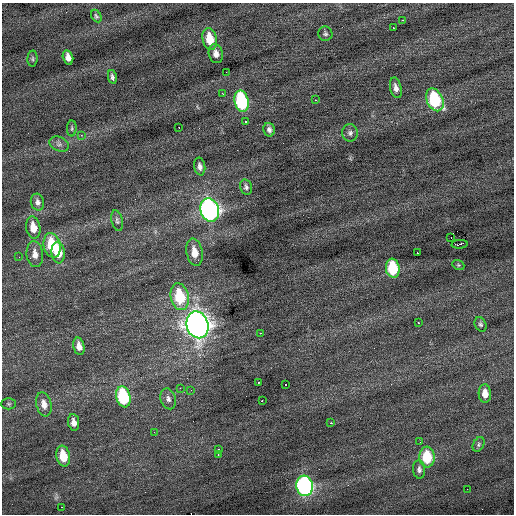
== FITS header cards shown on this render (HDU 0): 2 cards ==
NAXIS1  =                  512 / Axis length
NAXIS2  =                  512 / Axis length

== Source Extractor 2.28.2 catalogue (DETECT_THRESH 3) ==
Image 512 x 512 px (HDU 0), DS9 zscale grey, 1 PNG px = 1 image px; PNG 516 x 516 px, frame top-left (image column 1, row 512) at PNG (2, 3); each listed source drawn as its Kron ellipse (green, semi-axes under 4 px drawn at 4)
Background 0.0627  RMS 0.84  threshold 2.51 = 3 sigma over >= 5 px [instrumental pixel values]
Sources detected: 67; all 67 listed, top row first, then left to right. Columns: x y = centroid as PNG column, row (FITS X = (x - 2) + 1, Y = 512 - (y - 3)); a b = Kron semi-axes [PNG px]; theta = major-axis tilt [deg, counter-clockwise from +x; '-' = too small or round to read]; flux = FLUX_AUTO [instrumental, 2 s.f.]
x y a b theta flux
96 16 7 4 -61 100
403 20 3 2 - 93
393 28 3 2 - 210
325 34 7 7 - 130
210 39 11 7 -78 1200
216 54 9 7 -75 350
68 57 7 5 -76 340
32 59 8 5 86 110
226 72 2 2 - 42
112 77 7 4 -78 150
396 88 10 5 -77 270
223 94 3 2 - 190
315 100 3 2 - 430
435 100 12 8 -65 4000
242 101 11 7 -77 6300
245 121 3 3 - 470
72 128 8 5 87 96
179 128 2 2 - 33
269 130 7 5 -76 180
350 133 8 8 - 190
81 135 3 2 - 92
59 144 10 7 -22 220
200 166 9 5 -79 230
246 187 8 5 -76 150
37 202 8 6 -76 220
210 210 12 9 -73 20000
117 221 10 5 -76 150
33 227 11 7 -80 760
451 237 2 2 - 160
460 244 8 3 5 1400
52 245 12 8 -76 2100
58 252 11 6 -84 1300
194 252 14 8 -79 720
418 253 3 2 - 110
35 254 13 8 -83 400
19 257 3 2 - 44
458 265 6 4 -21 72
393 268 9 7 -81 2700
180 297 13 9 -78 2800
418 322 3 2 - 200
480 324 7 5 -67 130
197 325 13 11 -75 50000
260 333 3 2 - 210
79 346 9 5 -77 380
258 382 3 3 - 110
286 384 3 3 - 340
180 388 3 2 - 120
191 390 2 2 - 27
485 394 9 6 -86 530
123 397 10 7 -77 4500
168 399 10 7 -73 250
262 401 3 2 - 330
9 404 7 5 -1 93
44 404 12 7 -76 440
74 422 8 5 -81 330
331 423 2 2 - 410
154 432 2 2 - 29
420 442 2 2 - 54
479 444 8 5 63 120
218 449 3 2 - 300
218 454 3 2 - 320
63 456 10 7 -79 1200
427 457 10 7 -86 2100
419 470 9 6 -85 190
305 486 10 8 -83 13000
467 489 2 2 - 30
61 507 2 2 - 340